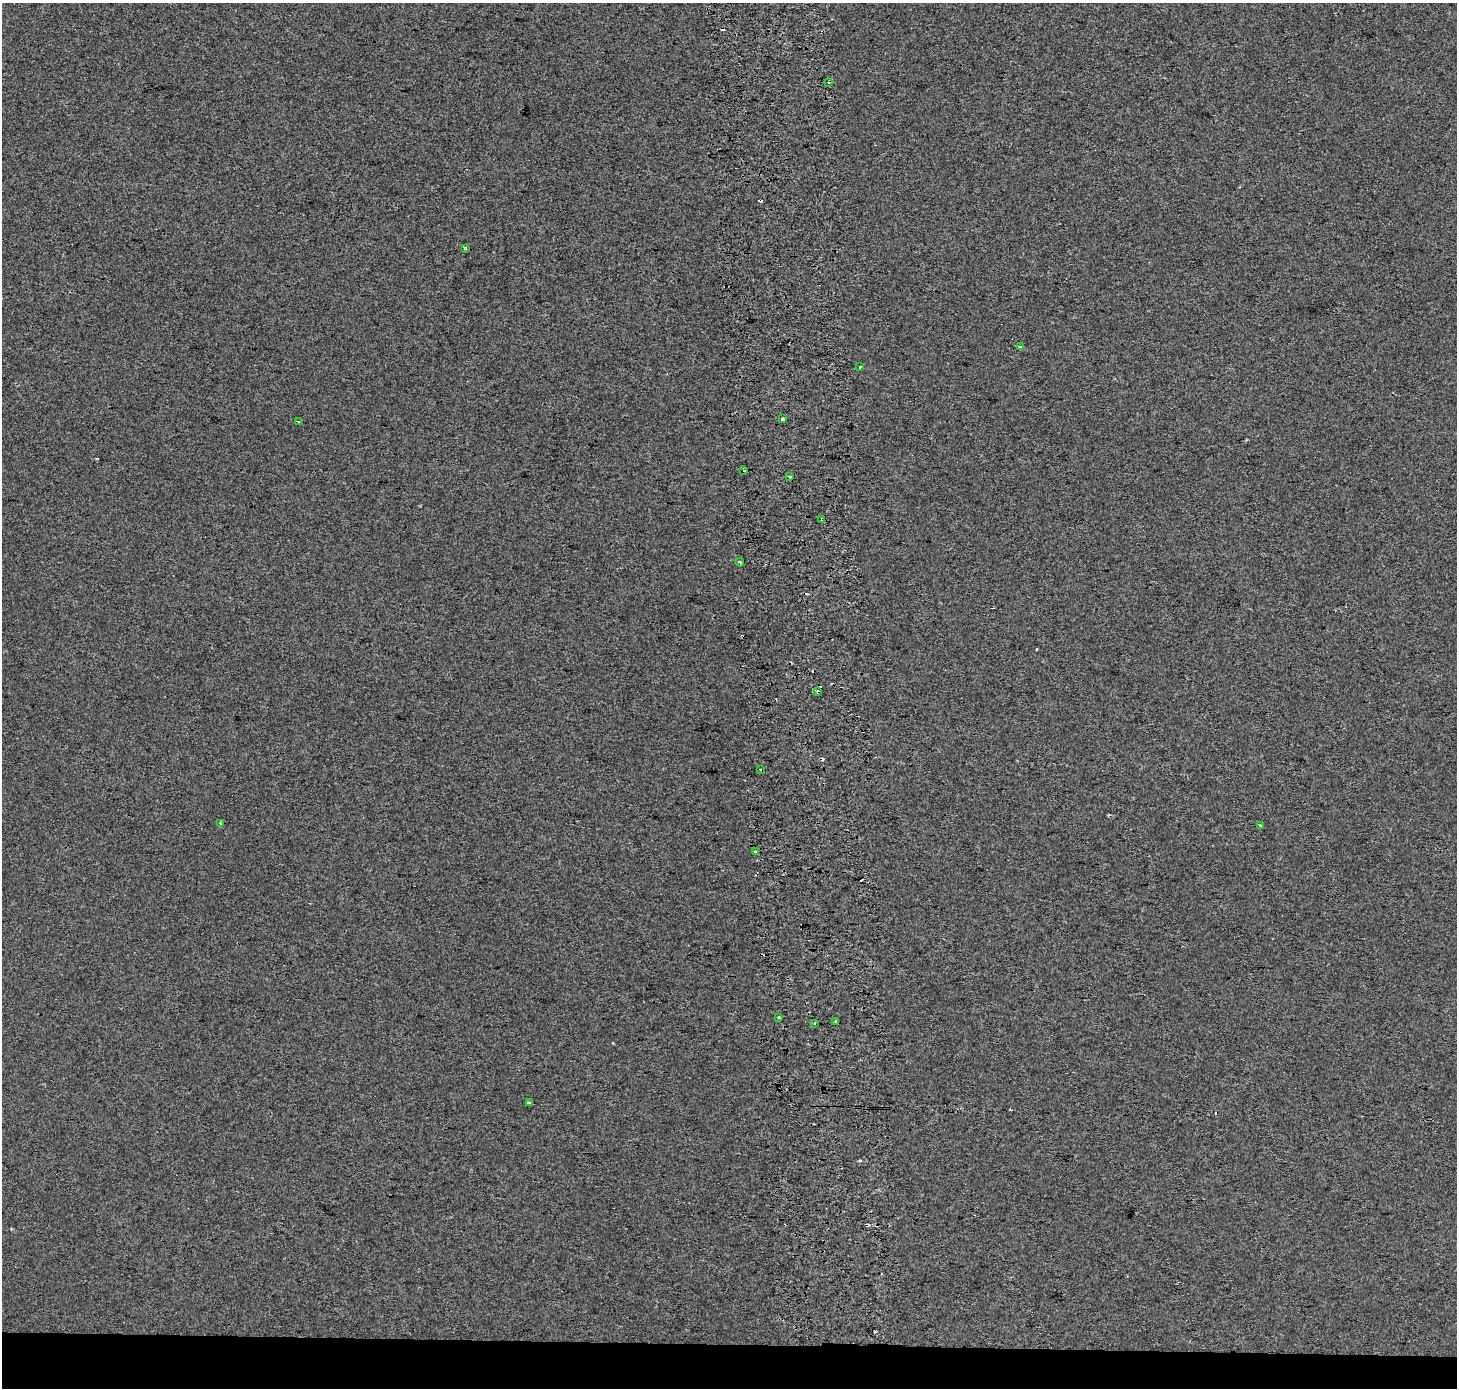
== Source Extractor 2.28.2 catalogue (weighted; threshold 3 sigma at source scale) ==
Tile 8 of 3 x 3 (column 2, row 3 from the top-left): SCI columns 1528-2982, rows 1-1386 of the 4510 x 4167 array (HDU 1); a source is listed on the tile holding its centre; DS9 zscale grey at full resolution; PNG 1459 x 1390 px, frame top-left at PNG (2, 3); each listed source drawn as its Kron ellipse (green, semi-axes under 4 px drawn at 4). Shown black and unused: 3% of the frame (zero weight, under 2 of 3 exposures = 2% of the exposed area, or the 3 px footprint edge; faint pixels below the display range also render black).
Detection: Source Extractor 2.28.2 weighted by HDU 2 'WHT'; one run over the whole footprint, this tile lists its part. Background 0.00625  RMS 0.0067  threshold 0.0303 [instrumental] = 3 sigma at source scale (4.5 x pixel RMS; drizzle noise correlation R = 1.50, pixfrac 1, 0.0396/0.0396 arcsec/px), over >= 5 px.
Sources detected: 29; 10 cosmic-ray / hot-pixel residue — neither listed nor drawn; the other 19 listed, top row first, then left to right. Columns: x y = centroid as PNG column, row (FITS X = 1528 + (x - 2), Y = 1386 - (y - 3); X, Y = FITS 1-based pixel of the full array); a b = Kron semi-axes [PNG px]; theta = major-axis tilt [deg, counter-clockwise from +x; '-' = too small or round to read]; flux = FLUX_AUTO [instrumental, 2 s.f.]
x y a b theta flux
829 82 3 2 - 1.3
465 248 3 3 - 1.5
1020 347 4 3 - 1.3
860 367 3 3 - 1.2
782 419 3 3 - 9.5
299 422 4 3 - 0.59
744 470 3 3 - 5.3
790 477 3 3 - 3.1
822 519 3 3 - 4.4
740 562 4 3 - 1.3
818 691 3 3 - 2.4
760 769 3 3 - 1.5
221 823 3 3 - 1.9
1260 825 3 3 - 1.8
756 852 3 3 - 0.91
778 1018 3 3 - 2.2
836 1022 3 3 - 2.2
814 1023 3 2 - 0.97
529 1103 4 3 - 3.9
Overlapping masked pixels (flux is a lower limit): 1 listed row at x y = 822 519